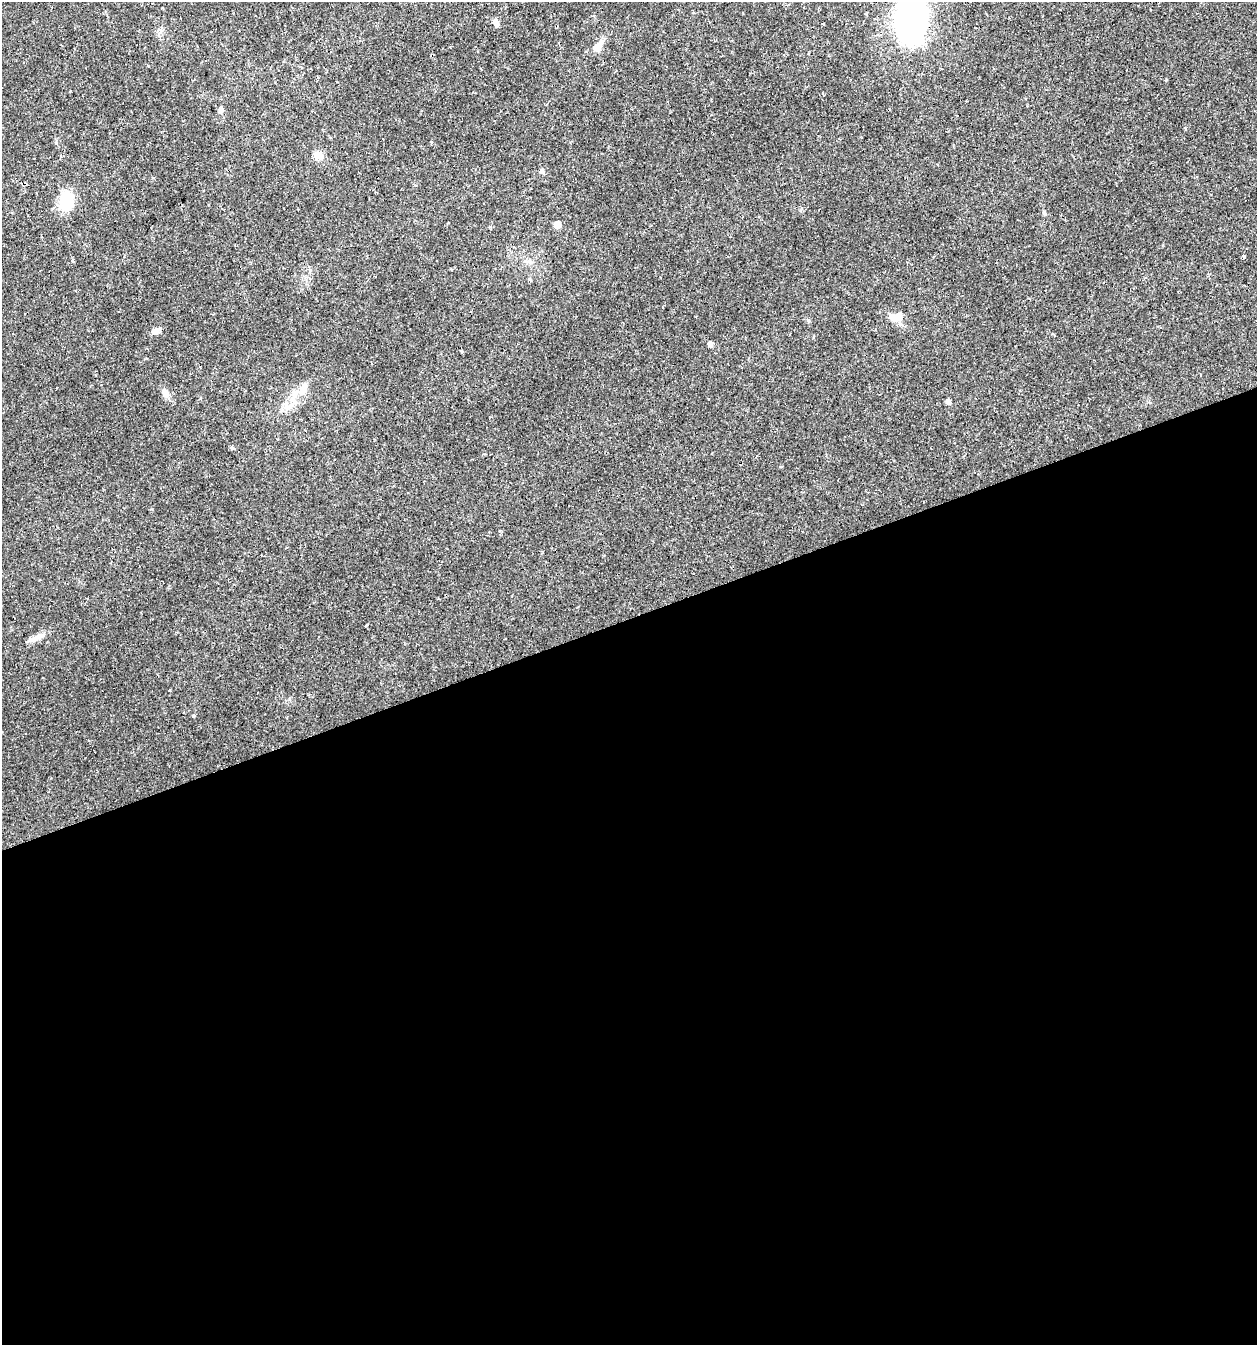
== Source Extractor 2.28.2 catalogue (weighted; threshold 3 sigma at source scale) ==
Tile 15 of 4 x 4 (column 3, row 4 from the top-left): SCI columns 2571-3825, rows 1-1343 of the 5194 x 5371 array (HDU 1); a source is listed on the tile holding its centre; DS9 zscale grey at full resolution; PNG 1259 x 1347 px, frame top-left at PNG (2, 2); no overlay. Shown black and unused: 54% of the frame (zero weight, under 2 of 3 exposures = <1% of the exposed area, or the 3 px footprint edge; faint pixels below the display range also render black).
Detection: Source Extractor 2.28.2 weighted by HDU 2 'WHT'; one run over the whole footprint, this tile lists its part. Background 0.0241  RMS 0.0031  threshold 0.0139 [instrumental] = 3 sigma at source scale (4.5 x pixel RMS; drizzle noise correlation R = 1.50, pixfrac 1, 0.0396/0.0396 arcsec/px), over >= 5 px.
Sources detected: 28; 1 inside a brighter object's white glare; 3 cosmic-ray / hot-pixel residue — not listed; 1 inside a brighter listed object's ellipse — not listed separately; the other 23 listed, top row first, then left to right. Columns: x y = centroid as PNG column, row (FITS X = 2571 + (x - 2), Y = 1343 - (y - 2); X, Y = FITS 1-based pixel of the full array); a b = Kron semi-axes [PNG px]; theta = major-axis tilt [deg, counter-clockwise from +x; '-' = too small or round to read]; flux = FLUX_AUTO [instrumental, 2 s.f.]
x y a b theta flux
913 17 33 30 81 62
496 23 9 7 -44 1.1
159 30 3 3 - 3.1
597 47 11 7 52 3.1
823 95 3 2 - 0.42
220 110 9 6 82 1
57 143 3 3 - 1.7
318 155 12 10 -32 2.2
542 171 6 5 - 0.97
66 201 20 15 81 9.9
1044 213 6 4 -46 0.43
557 225 5 5 - 4
1244 256 3 3 - 1.6
898 316 16 10 34 2.6
155 331 10 7 3 1.4
710 344 5 4 - 1.2
462 351 3 3 - 6.9
303 389 22 9 71 3.8
165 393 12 8 -67 1.6
948 401 7 5 -90 0.75
366 625 3 2 - 0.76
36 638 24 6 24 2.3
194 716 4 3 - 0.29
Isophote crosses this tile's border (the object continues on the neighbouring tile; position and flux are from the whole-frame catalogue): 1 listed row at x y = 913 17
Unlisted compact peaks at least as high as the median listed source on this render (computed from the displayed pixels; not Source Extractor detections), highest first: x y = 1185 129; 232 448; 809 321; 72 261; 289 699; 500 531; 170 690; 1163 245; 431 142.